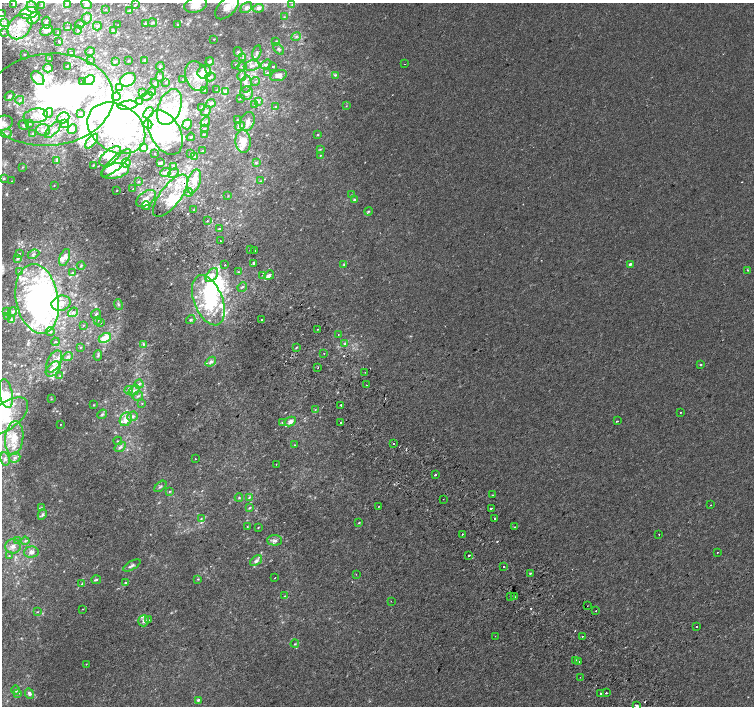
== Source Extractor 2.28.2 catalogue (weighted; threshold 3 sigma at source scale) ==
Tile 11 of 4 x 4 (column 3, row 3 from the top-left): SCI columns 3047-4550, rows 1646-3052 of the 6087 x 6041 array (HDU 1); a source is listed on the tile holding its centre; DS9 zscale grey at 2 x 2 block average (1 PNG px = mean of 2 x 2 image px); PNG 756 x 708 px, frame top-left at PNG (2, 3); each listed source drawn as its Kron ellipse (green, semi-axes under 4 px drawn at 4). Shown black and unused: <1% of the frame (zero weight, under 2 of 3 exposures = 2% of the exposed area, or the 3 px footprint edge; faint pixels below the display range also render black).
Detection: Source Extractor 2.28.2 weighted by HDU 2 'WHT'; one run over the whole footprint, this tile lists its part. Background 5.85e-04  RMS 0.0028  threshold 0.0126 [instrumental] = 3 sigma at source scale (4.5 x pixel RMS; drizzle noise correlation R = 1.50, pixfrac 1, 0.0396/0.0396 arcsec/px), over >= 5 px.
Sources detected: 461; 1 too faint to see at this stretch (2 x 2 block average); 44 inside a brighter object's white glare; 12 cosmic-ray / hot-pixel residue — neither listed nor drawn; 91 inside a brighter listed object's ellipse — not listed separately; the other 313 listed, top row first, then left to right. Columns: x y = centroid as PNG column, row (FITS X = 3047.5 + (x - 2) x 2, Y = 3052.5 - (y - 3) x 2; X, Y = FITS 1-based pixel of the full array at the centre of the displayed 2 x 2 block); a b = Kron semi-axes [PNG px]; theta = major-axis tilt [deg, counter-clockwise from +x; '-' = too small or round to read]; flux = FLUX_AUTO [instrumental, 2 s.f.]
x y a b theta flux
13 4 3 3 - 1
67 4 4 3 - 0.57
86 4 6 4 -56 1.5
292 4 3 2 - 0.61
135 5 2 2 - 0.83
196 5 12 7 15 6.1
41 6 3 2 - 0.42
32 7 6 5 - 2.3
227 7 14 8 45 6.1
246 8 7 4 40 2.1
259 8 5 4 - 1.9
106 9 3 2 - 0.41
130 10 4 4 - 1.2
29 13 9 5 13 10
2 14 2 2 - 3.4
284 17 2 2 - 0.35
34 18 7 5 43 3.1
87 18 5 5 - 2.2
5 22 3 3 - 1
46 23 6 3 -88 1.6
145 23 4 3 - 0.55
153 23 4 3 - 0.97
80 24 4 3 - 1
118 25 2 2 - 0.22
178 25 3 2 - 0.57
97 26 4 4 - 1.6
20 27 14 10 47 14
68 27 3 2 - 0.42
46 30 7 5 23 2.5
78 30 4 3 - 0.89
113 30 4 2 - 0.56
3 32 4 2 - 0.69
58 32 2 2 - 0.6
296 36 5 4 - 1.4
214 39 2 2 - 0.33
59 41 2 2 - 2
276 41 3 2 - 0.45
278 49 7 4 -48 1.3
90 51 5 2 - 0.7
238 52 5 4 - 1.1
71 53 3 2 - 0.28
257 53 7 4 77 1.5
24 54 2 2 - 0.38
243 57 3 2 - 0.52
49 59 2 2 - 0.29
144 60 3 2 - 0.47
90 61 2 2 - 0.46
129 61 2 2 - 0.41
210 61 4 3 - 1.2
115 62 3 2 - 0.44
236 64 3 2 - 0.45
266 64 5 4 - 1.3
405 64 2 2 - 0.29
67 66 2 2 - 0.36
160 66 4 4 - 1.1
252 66 8 5 8 3.1
273 66 2 2 - 2.1
242 67 5 3 - 1.2
48 68 5 4 - 1.7
204 72 7 6 - 9.2
267 73 4 2 - 0.59
279 75 9 5 16 3.6
335 75 4 3 - 0.78
196 76 15 11 -70 8.5
242 76 5 4 - 1.5
160 77 5 4 - 1.2
210 77 5 3 - 1.1
38 78 8 5 -51 3.5
183 79 3 2 - 0.49
89 80 6 4 28 2.8
128 80 8 6 26 8.9
82 81 2 2 - 1.8
255 81 4 3 - 0.82
166 82 4 2 - 0.42
155 83 4 2 - 0.68
246 84 8 5 84 2.7
119 87 3 3 - 0.62
204 90 3 2 - 0.41
217 90 3 2 - 0.34
152 92 4 2 - 0.67
226 92 4 3 - 3.4
142 93 2 2 - 0.27
247 93 7 6 - 3.3
9 96 5 4 - 1.4
116 96 4 3 - 1.4
147 96 6 2 23 0.7
240 98 2 2 - 0.39
20 100 4 3 - 1.2
49 100 64 46 5 110
139 101 4 4 - 1.1
258 101 3 3 - 0.93
211 103 4 3 - 1.1
128 105 10 4 8 4.7
255 105 4 2 - 0.66
346 106 3 2 - 0.32
169 107 19 11 68 15
275 107 3 2 - 0.42
201 108 3 2 - 0.44
206 111 5 3 - 1.4
48 113 5 4 - 2.4
148 113 6 4 48 1.6
80 114 3 2 - 0.67
36 116 12 7 7 6.6
63 118 6 5 - 3.7
237 120 2 2 - 0.31
247 121 10 7 68 3.1
205 122 5 3 - 1.1
3 123 10 7 17 3.8
29 124 3 3 - 0.89
64 124 2 2 - 2
148 124 4 3 - 0.79
187 124 5 4 - 1.6
24 125 5 3 - 0.82
240 126 5 3 - 2.1
116 128 31 23 -32 55
72 129 5 4 - 3.5
204 129 3 3 - 0.77
43 130 7 5 -2 3.8
53 130 10 4 46 3.5
165 132 24 15 -61 51
6 133 5 3 - 1.4
33 133 4 3 - 0.64
204 134 3 2 - 0.36
318 135 3 2 - 0.52
191 137 4 2 - 0.56
92 141 9 4 50 3.4
243 141 12 7 -88 7.7
143 148 3 3 - 1.4
320 149 3 2 - 0.48
202 151 3 3 - 0.47
155 153 2 2 - 0.96
191 153 4 3 - 0.69
321 155 3 2 - 0.42
110 156 13 6 41 6.7
195 157 4 3 - 0.69
57 160 4 3 - 1.6
116 163 19 6 42 7.9
126 163 5 4 - 1.6
160 163 3 2 - 1.9
256 163 4 3 - 0.78
93 165 2 2 - 0.62
174 166 4 3 - 1
22 167 3 2 - 0.35
115 171 14 7 14 22
165 172 5 4 - 1.6
173 173 6 3 42 1.4
4 178 4 3 - 0.67
12 181 3 2 - 0.35
194 181 12 6 73 8.8
260 181 3 2 - 0.36
139 182 3 3 - 0.59
54 185 3 2 - 0.34
133 189 2 2 - 0.52
117 191 3 2 - 0.37
188 192 4 4 - 1.7
351 195 3 2 - 0.38
171 196 25 10 53 16
228 196 3 2 - 0.34
146 198 11 6 37 4.8
354 199 4 3 - 0.94
146 206 4 3 - 1.8
194 210 3 3 - 0.58
368 211 4 3 - 0.83
207 221 3 2 - 0.35
219 229 2 2 - 2.7
220 241 2 2 - 0.54
250 250 2 2 - 0.83
255 250 2 2 - 0.95
19 254 2 2 - 0.39
33 254 6 3 25 1.1
65 257 9 5 69 3.9
17 258 3 2 - 1.3
253 263 2 2 - 2.6
630 264 2 2 - 1.7
225 265 2 2 - 0.31
344 265 4 3 - 0.8
81 266 4 3 - 0.63
748 270 3 2 - 0.44
19 272 3 3 - 0.69
238 272 3 2 - 0.48
73 273 4 3 - 0.89
212 275 8 5 50 4.7
262 275 2 2 - 0.37
269 275 5 4 - 1.6
242 287 5 2 - 0.63
37 299 35 21 -80 170
208 300 26 14 -69 41
61 303 9 7 15 5.8
118 304 5 3 - 1
6 311 2 2 - 0.34
13 311 4 3 - 1.1
73 312 5 4 - 1.4
96 314 5 3 - 0.71
8 317 4 3 - 1
11 319 3 2 - 0.42
261 319 2 2 - 0.53
98 320 4 2 - 0.56
191 320 5 3 - 1.1
101 323 3 2 - 0.47
83 325 2 2 - 0.25
318 329 2 2 - 0.36
50 331 4 3 - 0.69
338 334 2 2 - 0.97
105 338 6 4 29 7.5
55 342 4 2 - 0.49
345 343 3 2 - 0.69
143 344 3 2 - 0.46
80 347 2 2 - 0.51
296 347 3 2 - 0.44
324 353 2 2 - 1.3
68 356 5 4 - 1.7
98 356 5 3 - 0.84
54 361 12 6 61 4.6
211 362 6 4 39 2.2
700 365 2 2 - 0.76
318 367 2 2 - 0.51
53 369 9 6 46 4.8
365 372 2 2 - 0.4
60 376 4 2 - 0.48
139 384 4 3 - 1.1
366 385 2 2 - 0.31
129 390 4 3 - 1.1
134 391 6 4 31 1.9
6 394 15 6 -79 8.8
138 396 5 3 - 1.2
51 399 3 2 - 0.32
142 403 3 2 - 0.29
93 405 3 2 - 0.31
341 405 2 2 - 2
315 410 4 2 - 0.36
680 412 2 2 - 0.65
102 414 5 4 - 1.3
6 416 26 13 36 28
133 416 5 4 - 1.6
126 419 7 5 57 7.2
290 421 6 4 28 3.2
617 421 2 2 - 0.64
282 422 3 2 - 0.45
341 422 2 2 - 3.4
60 425 2 2 - 0.37
14 438 17 9 83 11
118 441 4 3 - 0.7
393 443 2 2 - 3.8
294 445 3 2 - 0.47
120 447 6 3 33 1.8
15 458 6 5 - 2
5 459 7 4 -80 2
195 459 2 2 - 1.3
276 464 2 2 - 0.35
435 475 2 2 - 2.7
160 486 7 3 42 0.88
169 491 3 2 - 0.52
493 495 2 2 - 0.46
249 497 4 2 - 0.56
239 498 4 4 - 0.91
443 499 2 2 - 0.28
711 505 2 2 - 0.21
378 507 3 2 - 0.32
41 508 4 2 - 0.54
249 508 4 3 - 0.71
491 508 2 2 - 1.8
42 514 6 4 62 1.3
201 519 3 3 - 0.59
495 519 2 2 - 0.72
359 523 3 3 - 0.58
247 527 3 2 - 0.37
514 527 2 2 - 0.49
258 528 3 2 - 0.33
462 534 2 2 - 0.79
659 534 2 2 - 0.32
275 540 7 5 -3 2.2
18 541 3 2 - 0.48
25 541 4 3 - 0.93
13 546 7 7 - 3.6
31 552 7 5 4 3.4
718 552 2 2 - 2.5
469 555 2 2 - 2.8
9 556 3 2 - 0.46
256 561 7 4 38 2.2
132 565 9 3 29 1.7
503 567 2 2 - 1.5
530 573 3 2 - 0.58
356 574 2 2 - 0.24
275 578 2 2 - 0.25
198 579 3 2 - 0.45
96 580 5 3 - 0.83
125 582 3 2 - 0.77
82 584 4 3 - 0.59
285 596 3 2 - 0.32
511 596 2 2 - 1
514 597 2 2 - 0.43
391 601 2 2 - 0.19
587 606 2 2 - 0.24
83 609 2 2 - 0.34
596 611 2 2 - 0.33
37 612 3 2 - 0.34
149 620 3 3 - 0.58
144 621 6 5 - 2
697 626 2 2 - 2
495 636 2 2 - 0.6
582 636 2 2 - 2
295 644 4 3 - 0.76
576 660 2 2 - 0.61
579 661 2 2 - 2
86 664 3 2 - 0.26
580 677 2 2 - 0.55
16 690 5 3 - 0.92
17 693 3 3 - 1.8
601 693 2 2 - 1.8
606 693 2 2 - 2.3
29 694 5 4 - 1.9
198 700 4 3 - 0.89
637 705 3 2 - 2.7
Overlapping masked pixels (flux is a lower limit): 3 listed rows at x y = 49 100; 116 128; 341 405
Isophote crosses this tile's border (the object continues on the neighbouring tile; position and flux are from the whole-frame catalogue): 9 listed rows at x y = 67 4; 86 4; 196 5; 227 7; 2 14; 49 100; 3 123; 37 299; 6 416
Diffuse or blended objects may show on this block-average render without a row.